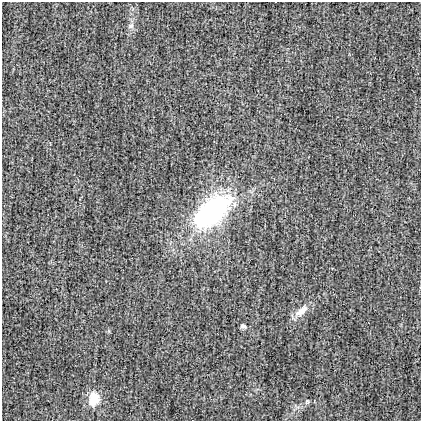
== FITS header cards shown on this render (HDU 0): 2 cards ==
NAXIS1  =                  419
NAXIS2  =                  419

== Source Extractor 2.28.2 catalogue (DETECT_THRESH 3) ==
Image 419 x 419 px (HDU 0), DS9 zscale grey, 1 PNG px = 1 image px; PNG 423 x 423 px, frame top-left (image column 1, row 419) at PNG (2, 2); no overlay
Background 2.99e-04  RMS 0.02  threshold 0.0614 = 3 sigma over >= 5 px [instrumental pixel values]
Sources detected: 6; all 6 listed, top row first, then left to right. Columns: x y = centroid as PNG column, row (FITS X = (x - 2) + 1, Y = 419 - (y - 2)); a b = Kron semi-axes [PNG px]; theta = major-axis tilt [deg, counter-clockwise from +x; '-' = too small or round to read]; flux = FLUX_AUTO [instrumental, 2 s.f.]
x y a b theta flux
131 26 9 7 36 4.9
211 211 36 19 40 280
301 311 20 9 40 15
243 326 7 5 -25 3.5
94 399 15 11 80 29
307 402 7 5 88 2.4